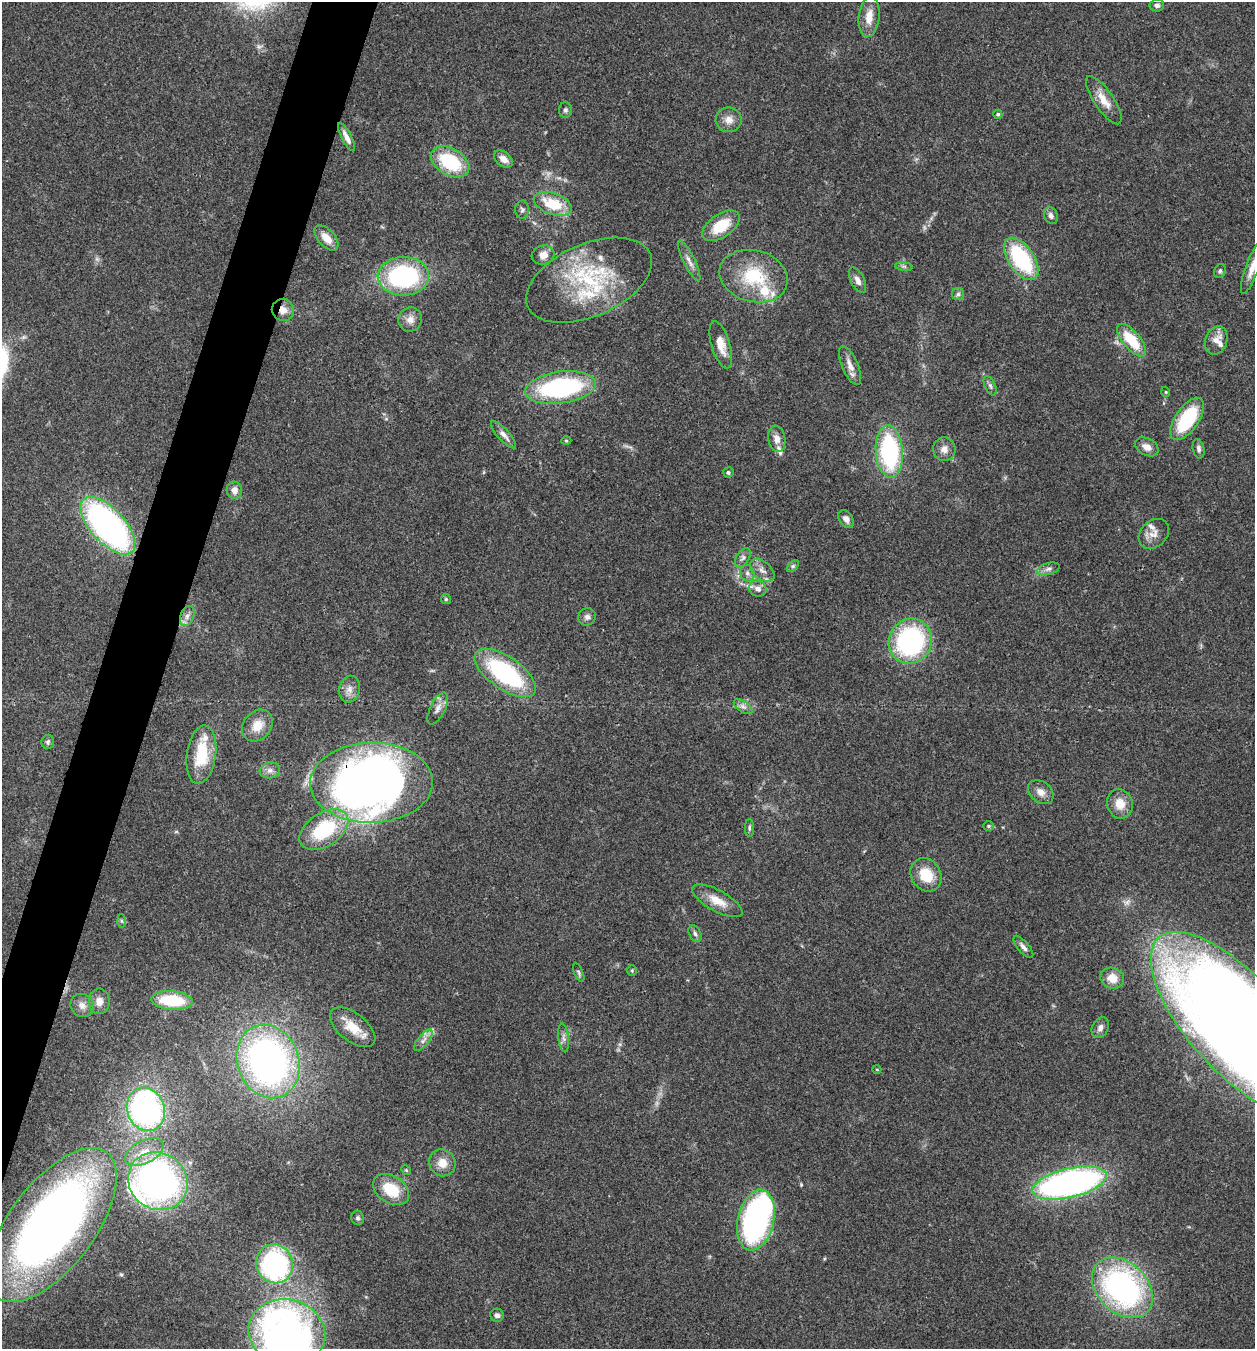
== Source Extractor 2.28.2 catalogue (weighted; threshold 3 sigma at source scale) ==
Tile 7 of 4 x 4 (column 3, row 2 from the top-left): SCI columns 2769-4021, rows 2696-4042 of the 5407 x 5394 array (HDU 1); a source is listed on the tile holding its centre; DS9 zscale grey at full resolution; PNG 1257 x 1351 px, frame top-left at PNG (2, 2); each listed source drawn as its Kron ellipse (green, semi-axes under 4 px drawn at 4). Shown black and unused: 4% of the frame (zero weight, under 3 of 4 exposures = <1% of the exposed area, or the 3 px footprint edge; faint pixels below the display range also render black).
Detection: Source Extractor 2.28.2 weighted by HDU 2 'WHT'; one run over the whole footprint, this tile lists its part. Background 0.113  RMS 0.0062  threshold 0.0278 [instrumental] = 3 sigma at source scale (4.5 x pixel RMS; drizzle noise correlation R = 1.50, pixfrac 1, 0.05/0.05 arcsec/px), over >= 5 px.
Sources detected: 123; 2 too faint to see at this stretch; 8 inside a brighter object's white glare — neither listed nor drawn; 10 inside a brighter listed object's ellipse — not listed separately; the other 103 listed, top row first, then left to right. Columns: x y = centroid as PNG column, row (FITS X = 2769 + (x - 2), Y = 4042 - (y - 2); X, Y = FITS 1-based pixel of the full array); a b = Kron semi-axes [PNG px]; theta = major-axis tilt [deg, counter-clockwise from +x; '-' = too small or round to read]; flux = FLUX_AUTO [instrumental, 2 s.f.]
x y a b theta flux
1157 5 7 6 - 2.1
869 17 20 10 84 9
1104 100 28 9 -56 9.3
565 110 8 6 90 1.6
998 114 4 4 - 1.1
729 120 13 12 - 5.6
347 137 16 5 -62 4.2
503 159 11 7 -38 4.9
450 162 21 13 -30 37
553 204 20 10 -19 21
522 210 9 7 90 1.8
1051 216 8 6 -66 2.6
721 226 21 11 35 21
326 238 15 8 -48 7.8
543 255 11 9 17 5.8
1021 259 24 12 -56 57
689 261 22 5 -63 4.1
904 266 9 4 -8 1.3
1252 267 28 6 70 6.5
1220 271 7 5 62 1.4
403 276 26 19 0 89
754 276 35 25 -15 37
589 280 67 36 23 66
858 280 14 6 -63 3.5
958 294 6 6 - 1.4
283 310 11 10 - 5.4
410 319 12 11 - 5.4
1132 340 20 8 -50 20
1216 340 14 11 69 5.3
721 345 25 9 -73 9.2
850 365 21 8 -67 5.8
990 386 10 5 -65 1.8
561 387 35 16 8 97
1166 392 5 3 - 0.52
1187 419 24 11 56 43
504 435 17 6 -48 3.7
777 439 13 8 -81 4.9
566 441 5 3 - 0.64
1147 447 12 8 -27 5
944 449 12 11 - 4.6
1199 449 10 6 -78 2.1
889 451 26 13 -86 81
728 472 5 5 - 1.1
234 490 8 7 - 5
846 519 10 7 -59 3
108 526 36 17 -48 210
1154 534 17 13 43 5.9
743 558 11 6 56 2.2
793 566 7 4 45 1.3
1048 569 12 5 17 2.5
762 570 14 9 -40 4.6
747 573 8 7 - 2.3
758 589 9 7 -30 3.7
446 599 5 5 - 0.88
187 616 10 6 68 3
587 617 9 8 - 2.4
910 641 23 21 65 99
505 673 35 16 -34 80
349 689 13 10 76 4.9
743 707 11 5 -35 2.4
438 709 17 7 65 4.2
257 726 17 14 49 10
48 742 7 6 - 1.4
201 755 29 14 82 28
270 770 10 8 9 3.2
371 783 61 40 1 450
1041 792 14 10 -40 5
1120 804 15 12 -72 9.3
989 826 5 5 - 1
749 828 9 4 90 1.2
324 830 27 16 33 42
926 875 17 14 -57 16
717 901 28 10 -29 10
122 921 6 4 -88 1.1
695 934 9 5 -62 1.9
1023 947 14 5 -50 2.9
632 970 5 4 - 0.84
579 972 10 4 -66 1.3
1112 978 12 10 -17 8
172 1000 20 9 -4 30
99 1001 13 10 90 5.2
82 1005 12 11 - 4.6
1237 1024 117 48 -48 1500
353 1027 26 14 -38 14
1100 1028 11 8 62 3.1
564 1038 14 5 -84 2.6
423 1040 13 5 50 3.3
268 1061 37 30 -70 250
877 1069 4 3 - 0.48
146 1109 22 19 -67 150
144 1152 21 11 27 11
442 1163 14 13 - 7.9
406 1170 5 4 - 0.66
158 1181 31 28 -36 230
1070 1183 38 14 13 250
391 1190 19 13 -33 20
358 1218 7 6 - 1.4
756 1220 31 18 77 130
52 1225 91 42 53 470
275 1264 20 18 -65 120
1122 1288 35 25 -44 160
497 1315 7 6 - 2
287 1332 39 32 -14 160
Overlapping masked pixels (flux is a lower limit): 3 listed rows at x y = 283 310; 108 526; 371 783
Isophote crosses this tile's border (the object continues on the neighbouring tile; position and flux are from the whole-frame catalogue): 3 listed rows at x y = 1252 267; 1237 1024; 287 1332